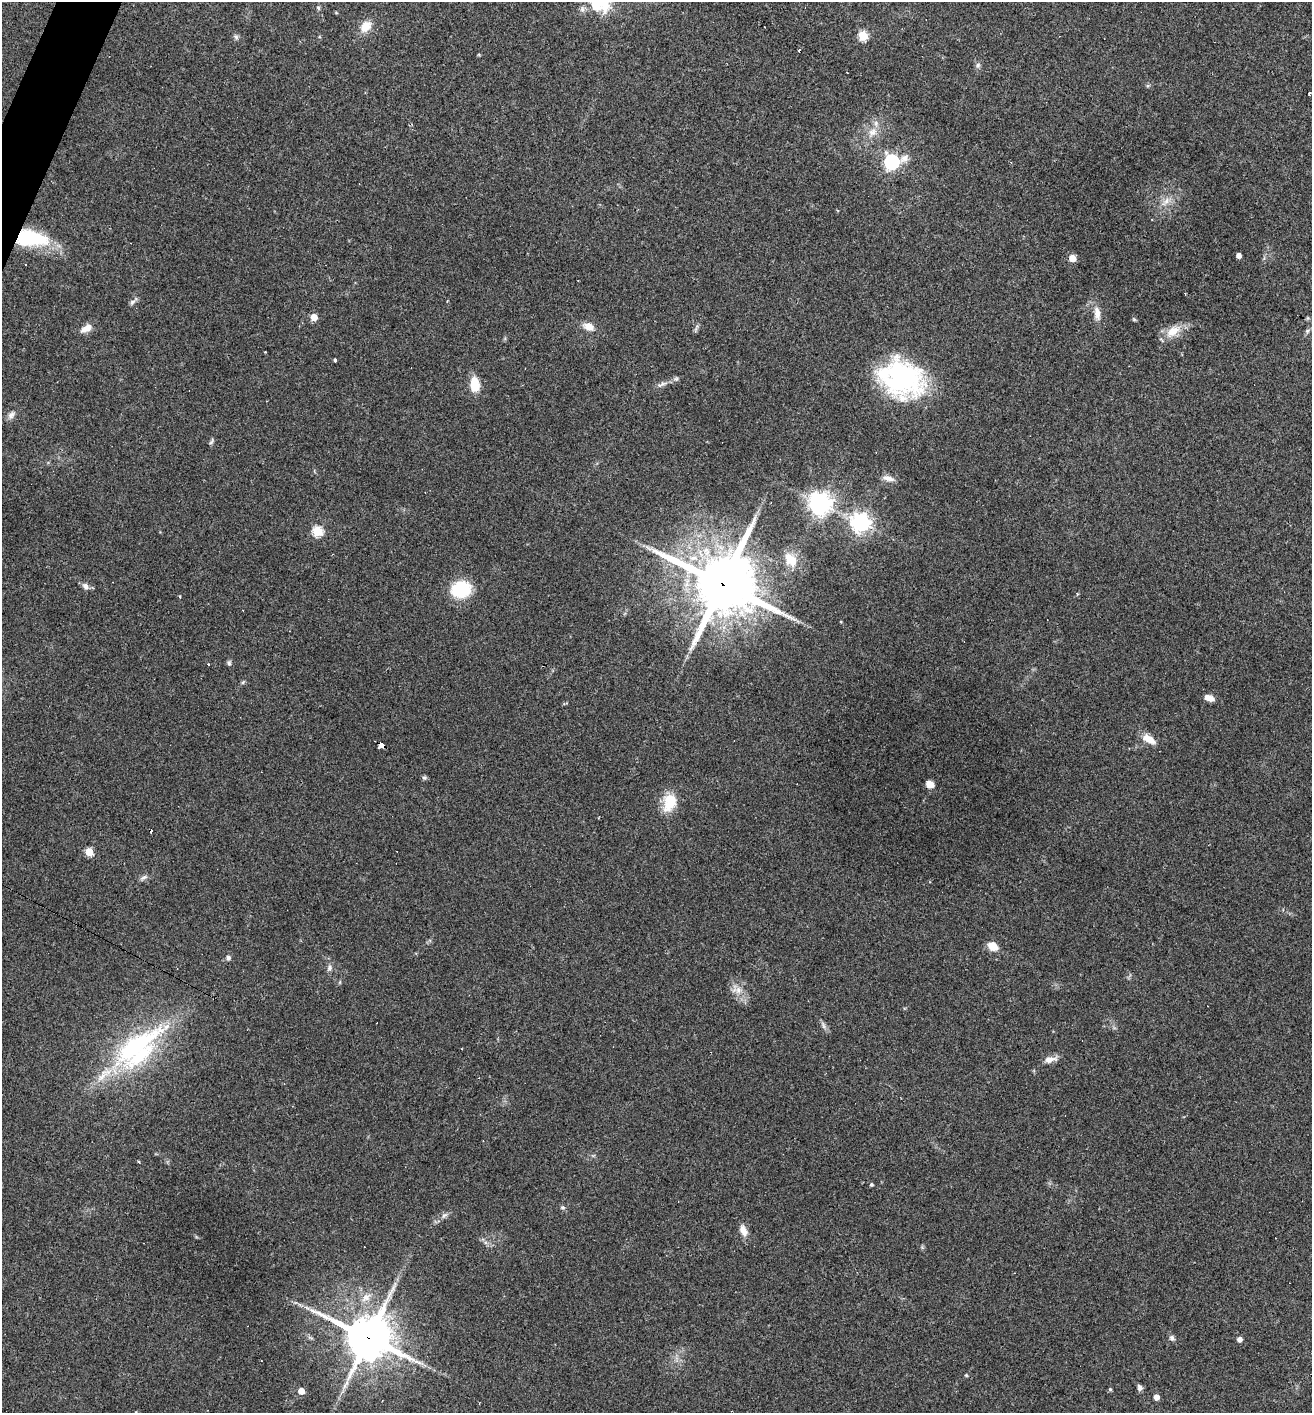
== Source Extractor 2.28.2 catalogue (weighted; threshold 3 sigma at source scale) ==
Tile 11 of 4 x 4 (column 3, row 3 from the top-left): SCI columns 2760-4069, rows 1412-2822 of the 5654 x 5643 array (HDU 1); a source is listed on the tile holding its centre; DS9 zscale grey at full resolution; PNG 1314 x 1415 px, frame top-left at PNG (2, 2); no overlay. Shown black and unused: <1% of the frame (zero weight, under 2 of 3 exposures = <1% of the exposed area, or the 3 px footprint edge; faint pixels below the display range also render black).
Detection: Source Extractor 2.28.2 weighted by HDU 2 'WHT'; one run over the whole footprint, this tile lists its part. Background 0.0502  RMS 0.0065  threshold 0.0292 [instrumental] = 3 sigma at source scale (4.5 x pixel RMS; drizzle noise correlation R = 1.50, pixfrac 1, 0.05/0.05 arcsec/px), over >= 5 px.
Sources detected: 81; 8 cosmic-ray / hot-pixel residue — not listed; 1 inside a brighter listed object's ellipse — not listed separately; the other 72 listed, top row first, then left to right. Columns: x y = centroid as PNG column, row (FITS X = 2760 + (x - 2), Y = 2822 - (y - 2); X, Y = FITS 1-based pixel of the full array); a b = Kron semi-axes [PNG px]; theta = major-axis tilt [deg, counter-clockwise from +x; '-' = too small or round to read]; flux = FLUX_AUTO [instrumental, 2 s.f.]
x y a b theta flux
595 6 16 11 -26 9
318 8 6 5 - 1
365 26 13 10 52 9.4
863 36 5 5 - 34
236 37 6 6 - 1.5
978 65 6 6 - 1.5
872 132 14 11 27 6.4
892 162 7 6 - 170
1166 202 16 6 45 4.6
31 238 38 18 -7 43
1239 256 4 4 - 3.8
1072 258 5 5 - 15
132 302 8 6 45 1.8
1097 313 19 8 -82 6
314 317 5 5 - 8.9
1134 319 6 5 - 0.85
589 327 13 8 -23 6.3
87 328 15 7 28 5.7
1173 331 22 12 37 11
1307 331 6 5 - 1.2
265 352 3 2 - 0.79
335 360 4 3 - 1.2
902 377 47 39 -34 98
676 379 6 5 - 1.2
474 384 15 9 -84 13
662 384 10 6 13 2.3
11 415 12 7 57 2.8
211 441 11 4 58 1.2
888 478 16 7 -15 4.2
820 503 9 7 -26 500
861 522 7 7 - 330
317 531 5 5 - 46
791 560 21 13 -51 11
722 584 22 20 -23 4000
86 586 10 7 -36 2.9
461 589 16 13 9 39
179 597 3 2 - 1.3
229 663 7 5 82 1.3
208 664 3 3 - 1.2
243 682 6 4 71 0.86
1209 698 11 6 -19 5
1149 739 16 8 -29 8.1
381 745 7 4 -30 97
424 778 6 6 - 1.2
930 784 7 6 - 7.3
670 802 24 17 72 15
89 852 5 5 - 21
143 877 11 5 26 1.9
993 946 10 8 -29 8.2
228 958 6 5 - 1.6
329 968 9 7 80 2.1
340 982 6 3 72 0.71
738 990 10 9 - 4.8
823 1026 9 4 -81 1.6
137 1048 73 36 42 110
462 1049 2 2 - 0.52
1050 1059 17 7 11 4.5
139 1162 4 3 - 0.71
871 1184 4 4 - 1.1
563 1207 7 5 0 1.2
444 1215 10 5 37 2.1
743 1230 15 8 -65 5.1
366 1297 15 9 39 5.6
369 1338 16 15 - 2000
1172 1338 7 6 - 1.9
1240 1339 4 4 - 3.4
261 1361 3 2 - 0.4
966 1375 4 4 - 0.71
1140 1387 8 6 -75 2
1110 1389 5 5 - 0.82
301 1391 5 4 - 9.6
1156 1397 4 4 - 5.5
Overlapping masked pixels (flux is a lower limit): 4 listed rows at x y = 31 238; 722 584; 381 745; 369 1338